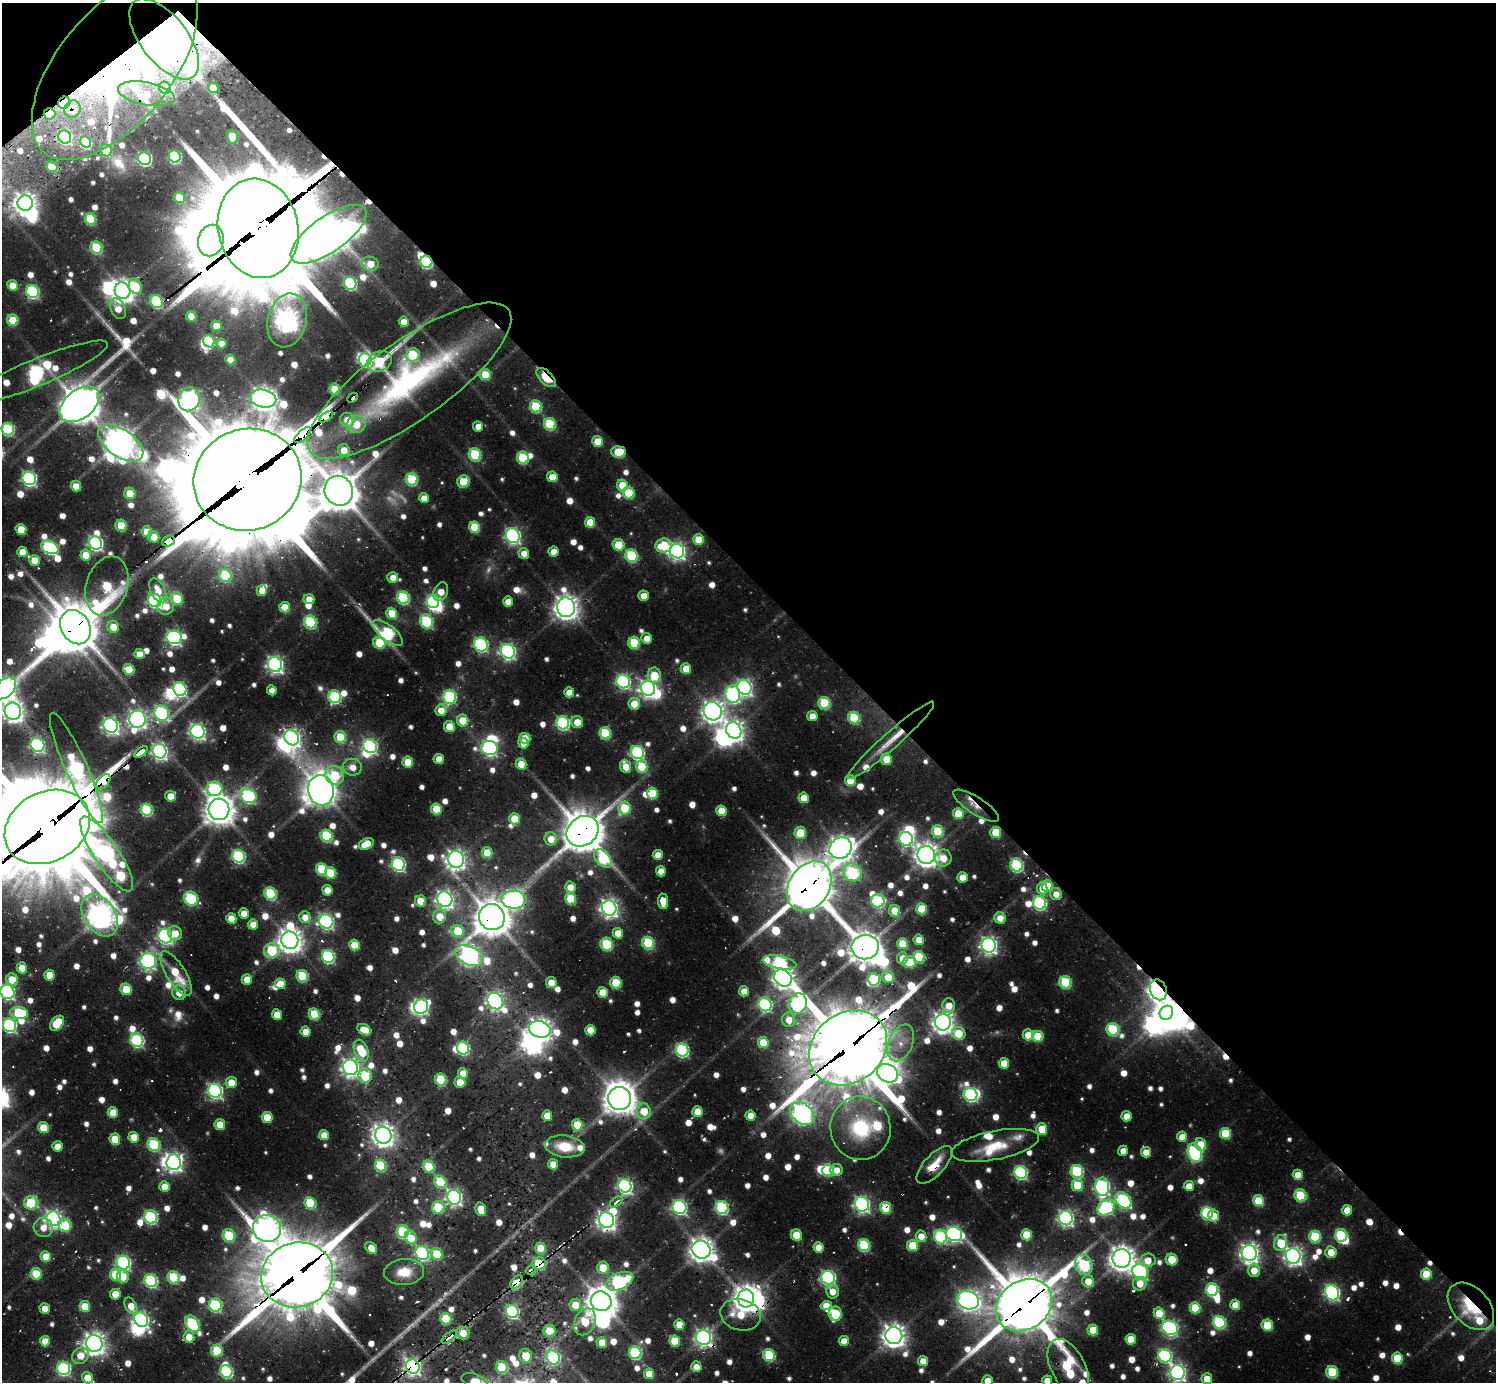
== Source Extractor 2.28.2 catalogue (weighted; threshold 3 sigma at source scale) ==
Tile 3 of 4 x 4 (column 3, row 1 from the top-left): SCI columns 2987-4480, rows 4365-5744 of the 6328 x 6302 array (HDU 1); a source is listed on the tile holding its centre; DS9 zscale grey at full resolution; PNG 1498 x 1384 px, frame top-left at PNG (2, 3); each listed source drawn as its Kron ellipse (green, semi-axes under 4 px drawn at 4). Shown black and unused: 43% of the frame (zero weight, under 2 of 3 exposures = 12% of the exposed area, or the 3 px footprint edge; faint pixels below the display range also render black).
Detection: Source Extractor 2.28.2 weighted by HDU 2 'WHT'; one run over the whole footprint, this tile lists its part. Background 0.0804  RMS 0.01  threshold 0.0468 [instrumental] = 3 sigma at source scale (4.5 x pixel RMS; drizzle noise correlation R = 1.50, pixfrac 1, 0.05/0.05 arcsec/px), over >= 5 px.
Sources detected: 1001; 11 too faint to see at this stretch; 45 inside a brighter object's white glare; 21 cosmic-ray / hot-pixel residue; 1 long thin detection or spike segment (spike, bleed or trail) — neither listed nor drawn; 19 inside a brighter listed object's ellipse — not listed separately; of the other 904, all 500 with FLUX_AUTO >= 14.5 (the completeness limit of this list) listed and drawn (404 fainter detections not listed), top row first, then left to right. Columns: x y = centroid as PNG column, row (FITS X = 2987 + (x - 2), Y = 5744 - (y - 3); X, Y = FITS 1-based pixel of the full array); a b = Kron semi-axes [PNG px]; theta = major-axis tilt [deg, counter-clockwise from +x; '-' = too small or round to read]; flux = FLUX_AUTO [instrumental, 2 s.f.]
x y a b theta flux
164 39 48 23 -52 680
115 67 110 56 50 630
165 88 6 5 - 60
213 88 5 5 - 21
146 94 29 11 -11 33
64 103 6 5 - 130
72 109 8 8 - 24
50 114 6 5 - 20
65 137 7 6 - 220
232 137 7 5 -76 39
86 142 6 5 - 70
106 150 6 5 - 47
175 156 6 6 - 140
145 159 6 6 - 190
52 167 6 5 - 27
179 198 6 5 - 35
25 203 7 7 - 830
90 219 6 5 - 72
258 228 50 40 -78 28000
329 234 44 18 35 2200
211 240 16 12 76 980
96 248 6 5 - 82
426 262 6 5 - 130
370 264 8 7 - 22
350 283 6 6 - 130
13 285 5 5 - 22
135 286 8 6 -64 46
32 291 7 6 - 170
122 291 8 7 - 1000
157 301 7 6 - 130
118 309 11 7 -65 17
191 316 5 5 - 22
13 320 6 5 - 47
287 320 27 19 76 1000
404 322 5 5 - 18
216 326 5 5 - 19
209 341 6 5 - 72
221 343 5 5 - 15
413 355 7 6 - 76
230 360 5 5 - 17
365 360 7 6 - 160
380 361 13 10 27 58
37 372 76 13 22 320
485 375 6 5 - 44
546 378 12 6 -45 53
409 381 122 39 36 300
335 389 5 5 - 44
263 398 13 9 -11 1000
352 398 6 3 44 57
189 399 12 10 67 590
80 404 22 14 38 3000
536 406 6 6 - 80
326 417 8 4 32 1300
347 420 7 7 - 16
356 424 9 8 - 22
550 424 6 6 - 91
478 426 5 5 - 14
8 429 6 6 - 130
303 435 10 5 44 1600
598 441 5 5 - 32
121 443 26 13 -35 1800
344 450 6 6 - 16
619 452 7 5 -4 43
475 454 6 6 - 89
523 458 6 5 - 83
552 477 5 5 - 24
29 478 7 6 - 290
412 479 6 6 - 94
247 480 54 50 19 32000
463 481 6 6 - 46
622 485 6 5 - 32
76 486 5 5 - 15
339 491 15 14 - 3200
130 493 6 5 - 29
629 493 6 5 - 55
424 498 5 5 - 16
590 522 5 5 - 32
121 526 6 5 - 42
475 527 6 5 - 58
21 529 5 5 - 33
147 532 5 5 - 27
513 536 8 6 -68 320
154 537 6 5 - 19
698 539 5 5 - 33
168 541 6 5 - 1000
96 543 7 6 - 280
618 545 6 5 - 41
664 546 8 7 - 57
50 547 9 6 -24 190
677 551 7 7 - 430
22 552 5 5 - 25
554 552 5 5 - 17
524 553 5 5 - 15
86 555 5 5 - 26
631 556 6 6 - 110
34 560 5 5 - 26
225 575 6 6 - 93
393 578 5 5 - 16
107 586 30 20 73 110
158 590 13 7 -64 17
262 591 5 5 - 18
441 592 10 7 67 20
643 596 5 5 - 17
403 598 6 6 - 120
177 599 6 6 - 47
309 599 5 5 - 16
155 600 7 6 - 240
433 601 6 6 - 180
508 601 5 5 - 18
166 606 9 8 - 19
285 607 5 5 - 27
566 607 10 9 - 1100
392 613 6 5 - 33
426 621 7 6 - 120
310 622 6 6 - 130
75 627 18 14 -60 4100
113 627 6 6 - 22
388 633 18 7 -38 140
174 637 8 7 - 320
647 638 5 5 - 17
379 643 6 6 - 50
634 643 6 6 - 60
481 644 7 6 - 210
508 651 7 7 - 330
139 654 5 5 - 16
275 665 7 7 - 420
129 669 5 5 - 33
686 669 5 5 - 24
654 675 8 6 -80 40
623 681 7 6 - 250
744 687 8 7 - 350
5 688 13 8 41 840
648 688 7 7 - 480
180 689 7 6 - 200
272 690 5 5 - 16
569 692 5 5 - 17
733 694 9 7 -76 230
335 697 6 6 - 130
450 697 7 6 - 170
824 703 6 6 - 79
634 704 6 6 - 23
441 710 6 5 - 19
13 711 8 8 - 820
713 711 9 9 - 840
162 713 8 7 - 220
812 716 5 5 - 18
854 718 6 5 - 70
137 719 9 8 - 540
463 720 6 5 - 31
577 722 6 6 - 19
563 723 6 6 - 200
111 725 8 7 - 430
449 726 5 5 - 33
734 730 8 7 - 720
198 731 7 6 - 370
605 733 6 5 - 82
340 737 6 5 - 48
292 738 8 6 -53 540
525 738 5 5 - 35
891 740 57 8 42 30
523 743 5 5 - 19
37 745 7 6 - 240
370 746 7 6 - 260
490 748 8 7 - 270
159 751 7 6 - 400
141 752 8 3 40 140
637 752 7 6 - 220
439 759 5 5 - 21
886 759 6 5 - 27
408 762 5 5 - 37
521 764 5 5 - 25
626 766 7 5 -69 21
642 766 6 5 - 59
352 767 9 8 - 15
76 768 60 11 -66 390
335 775 10 8 -43 50
850 780 5 5 - 24
103 782 9 5 49 320
215 789 8 7 - 150
321 790 15 13 -78 1500
652 793 5 5 - 55
170 796 5 5 - 22
248 796 8 7 - 220
804 798 5 5 - 25
976 806 26 8 -33 15
624 808 6 6 - 64
219 809 11 10 - 1700
436 809 5 5 - 51
146 810 6 5 - 120
721 811 5 5 - 29
958 813 5 5 - 35
514 819 5 5 - 35
47 827 45 34 28 20000
583 831 17 14 39 3400
938 831 6 5 - 63
996 832 5 5 - 51
800 833 6 5 - 40
326 836 6 6 - 100
551 839 6 6 - 19
906 839 7 7 - 220
366 844 8 5 25 27
841 848 12 10 37 1100
487 853 5 5 - 32
107 854 44 12 -57 470
658 855 5 5 - 17
926 855 9 8 - 1100
238 856 6 6 - 170
603 858 10 7 -46 100
943 858 8 8 - 18
456 859 8 8 - 650
398 864 7 6 - 190
1017 865 7 6 - 150
321 869 6 5 - 65
661 871 5 5 - 17
852 872 10 8 -32 140
331 873 6 5 - 48
962 877 5 5 - 21
809 886 27 20 56 5200
1047 886 6 5 - 39
570 887 5 5 - 15
1042 888 6 5 - 15
327 890 5 5 - 20
270 894 6 6 - 110
1056 894 6 5 - 16
191 899 7 6 - 120
445 899 8 7 - 500
571 899 6 5 - 59
514 900 12 9 2 360
420 901 6 5 - 22
663 901 7 5 -84 26
878 901 7 6 - 130
1040 903 7 6 - 190
609 908 8 7 - 550
921 909 5 5 - 49
894 911 6 5 - 27
244 913 5 5 - 18
100 915 23 15 -56 1300
440 916 7 6 - 23
305 917 6 5 - 18
492 917 13 12 - 2400
231 918 5 5 - 23
1000 918 6 5 - 16
326 921 7 7 - 290
253 924 5 5 - 17
458 931 6 6 - 52
175 933 7 6 - 17
618 933 5 5 - 25
165 936 7 6 - 300
290 940 9 8 - 1200
919 940 5 5 - 23
648 943 6 6 - 95
607 944 6 6 - 75
903 944 5 5 - 46
355 945 5 5 - 38
989 945 7 7 - 470
865 947 14 12 8 2000
271 950 8 7 - 85
469 955 15 9 -24 570
328 956 6 6 - 180
919 957 6 5 - 67
902 958 6 5 - 16
148 961 8 8 - 340
780 962 17 6 -11 170
909 962 6 5 - 43
22 968 5 5 - 20
176 973 25 9 -58 41
50 975 5 5 - 31
302 976 6 5 - 77
888 977 6 5 - 24
783 978 9 8 - 780
12 979 6 5 - 29
247 979 5 5 - 19
874 979 6 6 - 94
1065 982 6 6 - 88
551 983 5 5 - 22
616 983 6 5 - 51
280 984 5 5 - 28
126 989 6 5 - 37
1158 990 10 8 -68 710
744 991 5 5 - 16
7 992 7 7 - 250
602 992 5 5 - 24
179 993 7 6 - 16
495 1001 9 7 -49 470
798 1003 10 9 - 230
765 1004 7 6 - 180
421 1006 7 7 - 250
949 1006 7 6 - 20
19 1013 9 6 -7 82
1166 1013 7 6 - 1100
314 1014 6 5 - 54
277 1015 5 5 - 21
789 1020 7 6 - 17
943 1022 8 8 - 810
57 1023 8 5 50 54
9 1025 7 6 - 220
540 1029 11 8 -18 870
1113 1029 6 6 - 93
364 1030 7 5 -29 21
590 1030 5 5 - 24
305 1032 5 5 - 18
959 1033 7 6 - 34
1028 1035 5 5 - 22
1038 1036 5 5 - 49
137 1040 7 6 - 190
763 1043 5 5 - 35
901 1043 19 12 67 17
463 1048 6 6 - 140
848 1048 42 34 40 10000
682 1050 6 6 - 180
361 1051 11 7 -70 53
1004 1063 5 5 - 28
350 1067 8 7 - 540
463 1073 5 5 - 20
888 1073 11 9 -31 590
365 1076 7 6 - 47
441 1080 6 5 - 81
460 1082 5 5 - 25
231 1083 6 5 - 25
215 1091 7 6 - 320
970 1094 7 6 - 200
619 1098 11 11 - 1900
644 1111 8 7 - 27
697 1112 5 5 - 27
113 1113 5 5 - 26
802 1113 13 10 -43 700
547 1116 5 5 - 21
750 1116 5 5 - 21
1127 1116 5 5 - 19
267 1117 5 5 - 37
220 1125 5 5 - 26
577 1125 5 5 - 39
43 1128 5 5 - 37
860 1128 32 30 -81 100
1042 1129 6 5 - 34
1225 1133 5 5 - 54
324 1135 5 5 - 17
383 1135 8 8 - 920
134 1137 5 5 - 23
1182 1137 5 5 - 15
115 1139 6 5 - 40
1201 1144 6 5 - 34
154 1145 6 6 - 110
995 1145 44 14 11 39
57 1146 5 5 - 17
565 1146 20 11 -6 35
1123 1151 5 5 - 15
1146 1152 5 5 - 16
1195 1153 10 6 -69 190
174 1162 8 7 - 500
553 1164 5 5 - 20
380 1165 6 5 - 86
934 1165 24 10 47 25
429 1167 6 5 - 49
828 1170 6 5 - 70
836 1170 6 6 - 15
1077 1171 6 6 - 130
1021 1172 6 6 - 190
1298 1175 5 5 - 24
440 1182 7 5 -49 67
1077 1185 6 5 - 42
625 1186 7 6 - 320
1189 1186 5 5 - 16
164 1187 5 5 - 23
1102 1187 9 7 -83 270
1300 1195 6 6 - 70
454 1197 7 7 - 370
1123 1200 9 6 -46 190
1259 1201 5 5 - 56
616 1202 7 3 37 67
31 1203 7 6 - 74
310 1203 6 5 - 65
862 1204 7 7 - 330
438 1207 6 6 - 64
679 1207 7 6 - 260
1106 1207 9 7 35 190
722 1208 6 6 - 160
886 1208 6 5 - 59
481 1209 7 5 -74 27
1347 1210 5 5 - 18
1207 1213 6 6 - 140
1214 1216 6 5 - 20
151 1217 7 6 - 170
1066 1218 7 7 - 360
53 1219 7 7 - 460
606 1220 8 7 - 670
65 1226 6 6 - 41
43 1227 10 9 - 15
267 1228 14 13 - 1100
403 1232 6 6 - 110
954 1234 8 7 - 300
229 1235 6 6 - 66
796 1235 6 5 - 32
1026 1235 5 5 - 44
921 1236 6 5 - 18
1341 1236 6 6 - 120
941 1237 7 6 - 160
1315 1237 6 6 - 71
411 1238 6 5 - 23
1281 1243 8 6 74 51
864 1245 6 6 - 100
913 1245 5 5 - 50
819 1247 5 5 - 22
371 1248 6 5 - 16
541 1248 6 5 - 35
701 1250 10 8 -35 1200
1331 1252 6 5 - 20
422 1253 7 6 - 220
1249 1253 8 7 - 670
437 1254 6 5 - 39
1293 1256 8 7 - 570
46 1257 5 5 - 27
1122 1258 9 9 - 1200
1172 1259 6 5 - 34
1148 1260 8 6 6 18
123 1263 7 6 - 260
539 1264 6 6 - 72
1084 1265 10 8 -68 140
603 1268 6 6 - 31
531 1270 5 3 - 19
1254 1270 7 5 -89 20
404 1272 20 13 5 25
1140 1272 8 7 - 240
36 1274 6 5 - 44
1426 1274 5 5 - 45
115 1275 6 5 - 47
297 1275 36 32 18 9400
123 1276 6 6 - 22
173 1277 6 6 - 90
828 1278 7 6 - 300
151 1281 6 6 - 160
620 1281 14 8 23 200
1088 1281 6 6 - 21
517 1282 7 5 46 51
1140 1284 7 7 - 16
1212 1290 6 6 - 120
832 1291 7 6 - 17
1332 1293 8 6 -62 310
115 1294 5 5 - 22
746 1298 9 8 - 1200
968 1300 11 9 -21 600
601 1301 10 9 - 1900
215 1305 6 6 - 160
575 1305 6 6 - 24
826 1305 5 4 - 18
1024 1305 30 24 36 6300
1235 1305 5 5 - 21
85 1306 5 5 - 32
131 1306 9 5 -62 19
1471 1306 28 18 -46 71
45 1308 5 5 - 17
1195 1308 5 5 - 49
512 1311 6 6 - 200
1159 1313 6 5 - 42
835 1314 7 6 - 74
740 1315 20 15 -15 35
446 1319 6 5 - 54
141 1320 8 6 -47 320
585 1322 14 10 65 36
1219 1322 7 6 - 140
192 1324 9 6 -55 160
679 1324 5 5 - 22
1267 1325 6 5 - 47
1170 1328 8 7 - 290
1093 1330 5 5 - 33
550 1331 6 6 - 27
463 1333 6 6 - 18
894 1335 8 8 - 980
189 1337 6 5 - 17
449 1337 9 3 38 120
704 1337 8 7 - 460
1131 1339 5 5 - 32
45 1341 5 5 - 18
675 1341 5 5 - 48
844 1341 5 5 - 21
602 1342 5 5 - 23
94 1343 8 8 - 890
217 1351 6 6 - 48
635 1353 6 6 - 140
769 1355 6 5 - 90
80 1356 9 7 43 18
526 1356 7 6 - 26
1165 1356 7 6 - 190
553 1357 7 6 - 170
1397 1358 6 5 - 41
923 1361 5 5 - 15
413 1366 7 7 - 450
502 1367 6 5 - 71
696 1367 5 5 - 17
1068 1367 31 17 -62 160
64 1368 7 6 - 200
226 1371 6 6 - 140
1332 1372 6 6 - 73
1178 1373 7 7 - 440
649 1374 5 5 - 24
87 1378 6 5 - 25
1207 1379 5 5 - 20
475 1381 13 7 -19 28
987 1381 5 5 - 20
1047 1381 5 5 - 18
Overlapping masked pixels (flux is a lower limit): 51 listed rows (the first 20) at x y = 164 39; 115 67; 64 103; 72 109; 50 114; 258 228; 211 240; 426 262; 37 372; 546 378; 409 381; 352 398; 80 404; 326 417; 303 435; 619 452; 247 480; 168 541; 75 627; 891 740
Isophote crosses this tile's border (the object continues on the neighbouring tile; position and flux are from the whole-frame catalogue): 11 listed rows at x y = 8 429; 5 688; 13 711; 47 827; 7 992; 9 1025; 1178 1373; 1207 1379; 475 1381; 987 1381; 1047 1381